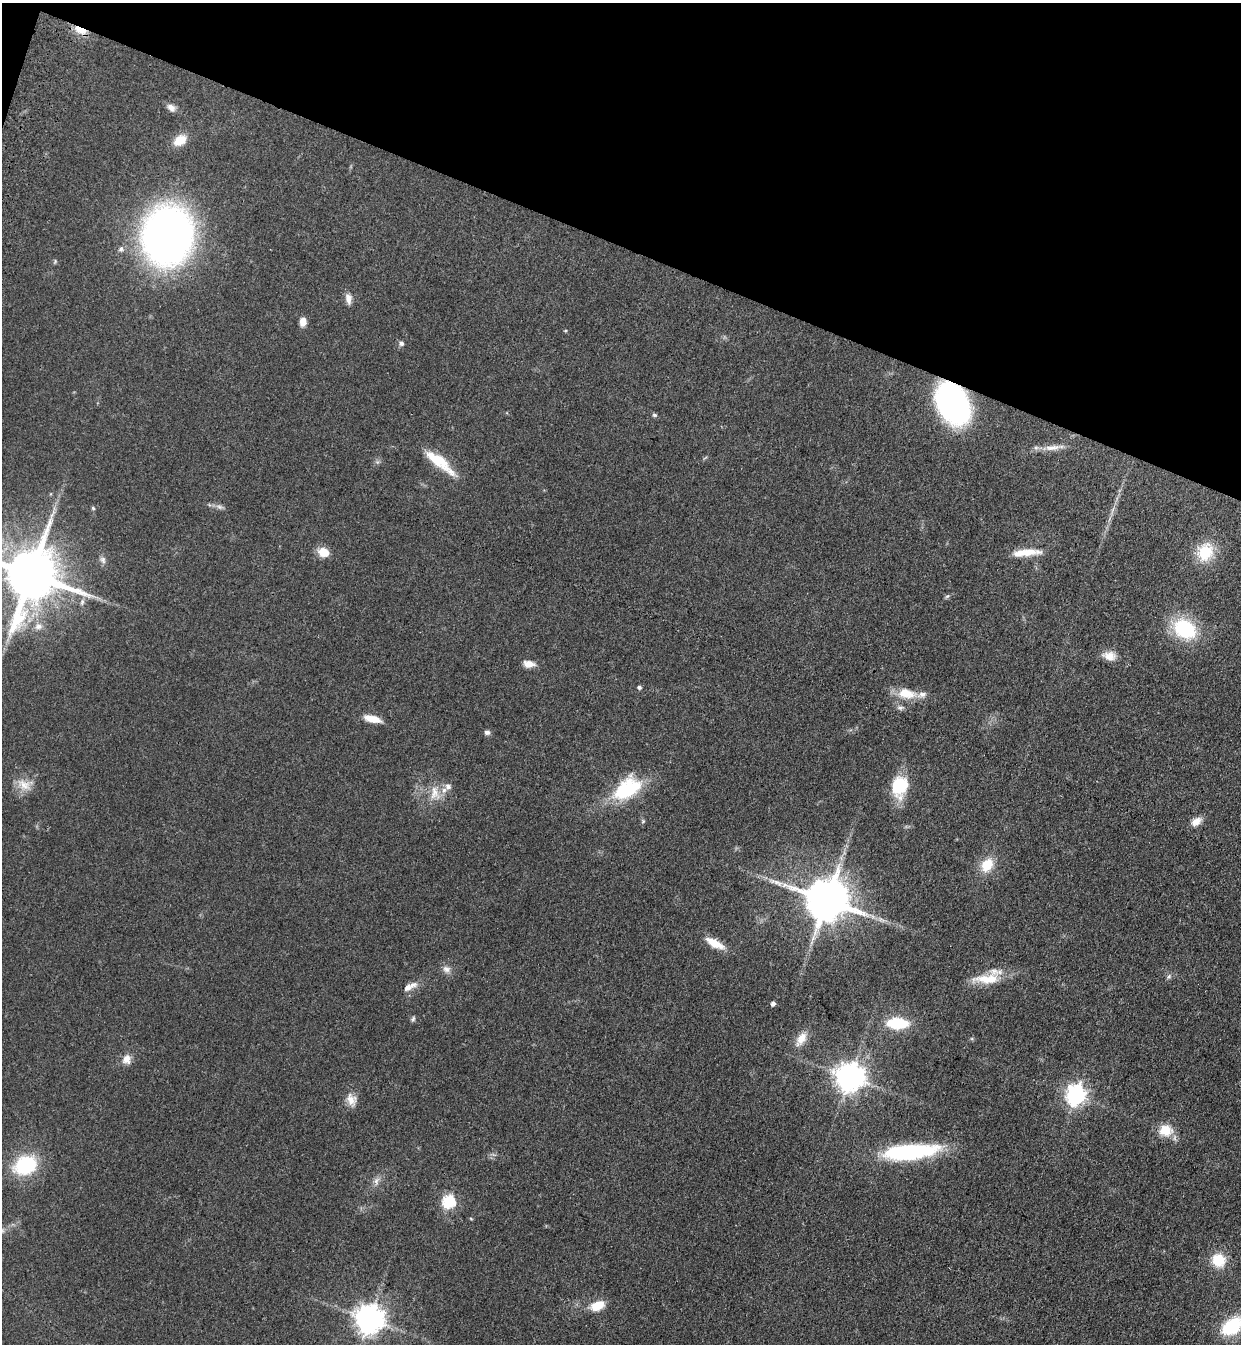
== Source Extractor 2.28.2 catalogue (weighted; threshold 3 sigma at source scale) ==
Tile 2 of 4 x 4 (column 2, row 1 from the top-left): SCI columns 1485-2723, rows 4073-5414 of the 5574 x 5458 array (HDU 1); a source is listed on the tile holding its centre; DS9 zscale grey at full resolution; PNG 1243 x 1346 px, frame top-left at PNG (2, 3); no overlay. Shown black and unused: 18% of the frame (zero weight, under 3 of 4 exposures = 6% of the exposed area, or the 3 px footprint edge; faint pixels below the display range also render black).
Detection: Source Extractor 2.28.2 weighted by HDU 2 'WHT'; one run over the whole footprint, this tile lists its part. Background 0.0826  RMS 0.0066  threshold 0.0298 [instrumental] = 3 sigma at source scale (4.5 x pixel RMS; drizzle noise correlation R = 1.50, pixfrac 1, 0.05/0.05 arcsec/px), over >= 5 px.
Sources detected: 69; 1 long thin detection or spike segment (spike, bleed or trail) — not listed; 5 inside a brighter listed object's ellipse — not listed separately; the other 63 listed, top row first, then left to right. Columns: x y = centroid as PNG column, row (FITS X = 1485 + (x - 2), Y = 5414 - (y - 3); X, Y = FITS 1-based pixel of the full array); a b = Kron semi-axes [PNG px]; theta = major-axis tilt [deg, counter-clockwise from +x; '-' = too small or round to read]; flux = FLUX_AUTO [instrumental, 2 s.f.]
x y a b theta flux
80 30 17 7 -24 7.9
171 108 12 8 -42 3.5
180 140 16 11 33 10
168 236 46 38 81 380
121 249 8 6 58 2.1
348 298 14 7 -80 4.3
303 322 10 7 82 4.8
565 331 5 3 - 0.57
401 343 6 6 - 1.7
952 403 34 22 -63 180
654 415 6 5 - 1.1
1052 448 24 8 6 6.6
439 460 27 17 -41 17
219 507 9 5 -20 2.1
93 508 5 4 - 0.87
324 552 10 8 -20 12
1026 552 38 9 5 13
1205 552 25 21 64 22
103 560 11 7 -64 2.6
31 574 16 15 - 4800
947 596 7 4 36 1.1
82 602 9 6 80 2.1
38 626 11 8 8 4
1185 629 24 18 -31 46
1109 656 17 11 -10 6.7
529 664 14 8 -7 5.3
639 687 5 5 - 1.2
906 693 26 13 -9 14
900 708 9 6 -14 2.1
372 719 17 7 -14 11
487 732 7 6 - 1.9
24 785 22 12 -30 8.6
448 786 8 7 - 2.7
900 786 20 15 77 32
627 789 31 18 35 48
435 793 22 13 -85 9.8
1196 822 15 10 38 5.5
987 865 15 12 55 15
827 900 12 12 - 2900
881 920 12 5 -30 2.8
715 943 24 9 -28 11
446 969 12 9 -12 3.6
1169 977 7 6 - 1.5
986 979 38 11 1 16
409 986 19 7 26 5.6
773 1003 4 4 - 2.7
413 1019 7 5 73 1.3
897 1023 18 9 -2 32
801 1039 19 10 58 8
127 1059 12 11 - 5.5
850 1077 9 9 - 940
1076 1095 8 7 - 340
351 1100 17 12 -69 6.5
1166 1130 17 14 -4 13
910 1152 61 16 6 74
25 1165 25 19 25 42
376 1181 10 6 80 2.9
449 1201 6 6 - 77
471 1219 5 3 - 0.6
1218 1260 17 16 - 16
597 1306 12 7 25 16
369 1319 9 9 - 930
1232 1327 27 17 35 35
Overlapping masked pixels (flux is a lower limit): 3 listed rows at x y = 80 30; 952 403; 827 900
Isophote crosses this tile's border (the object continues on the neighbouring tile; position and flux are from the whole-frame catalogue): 2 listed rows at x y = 31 574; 1232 1327